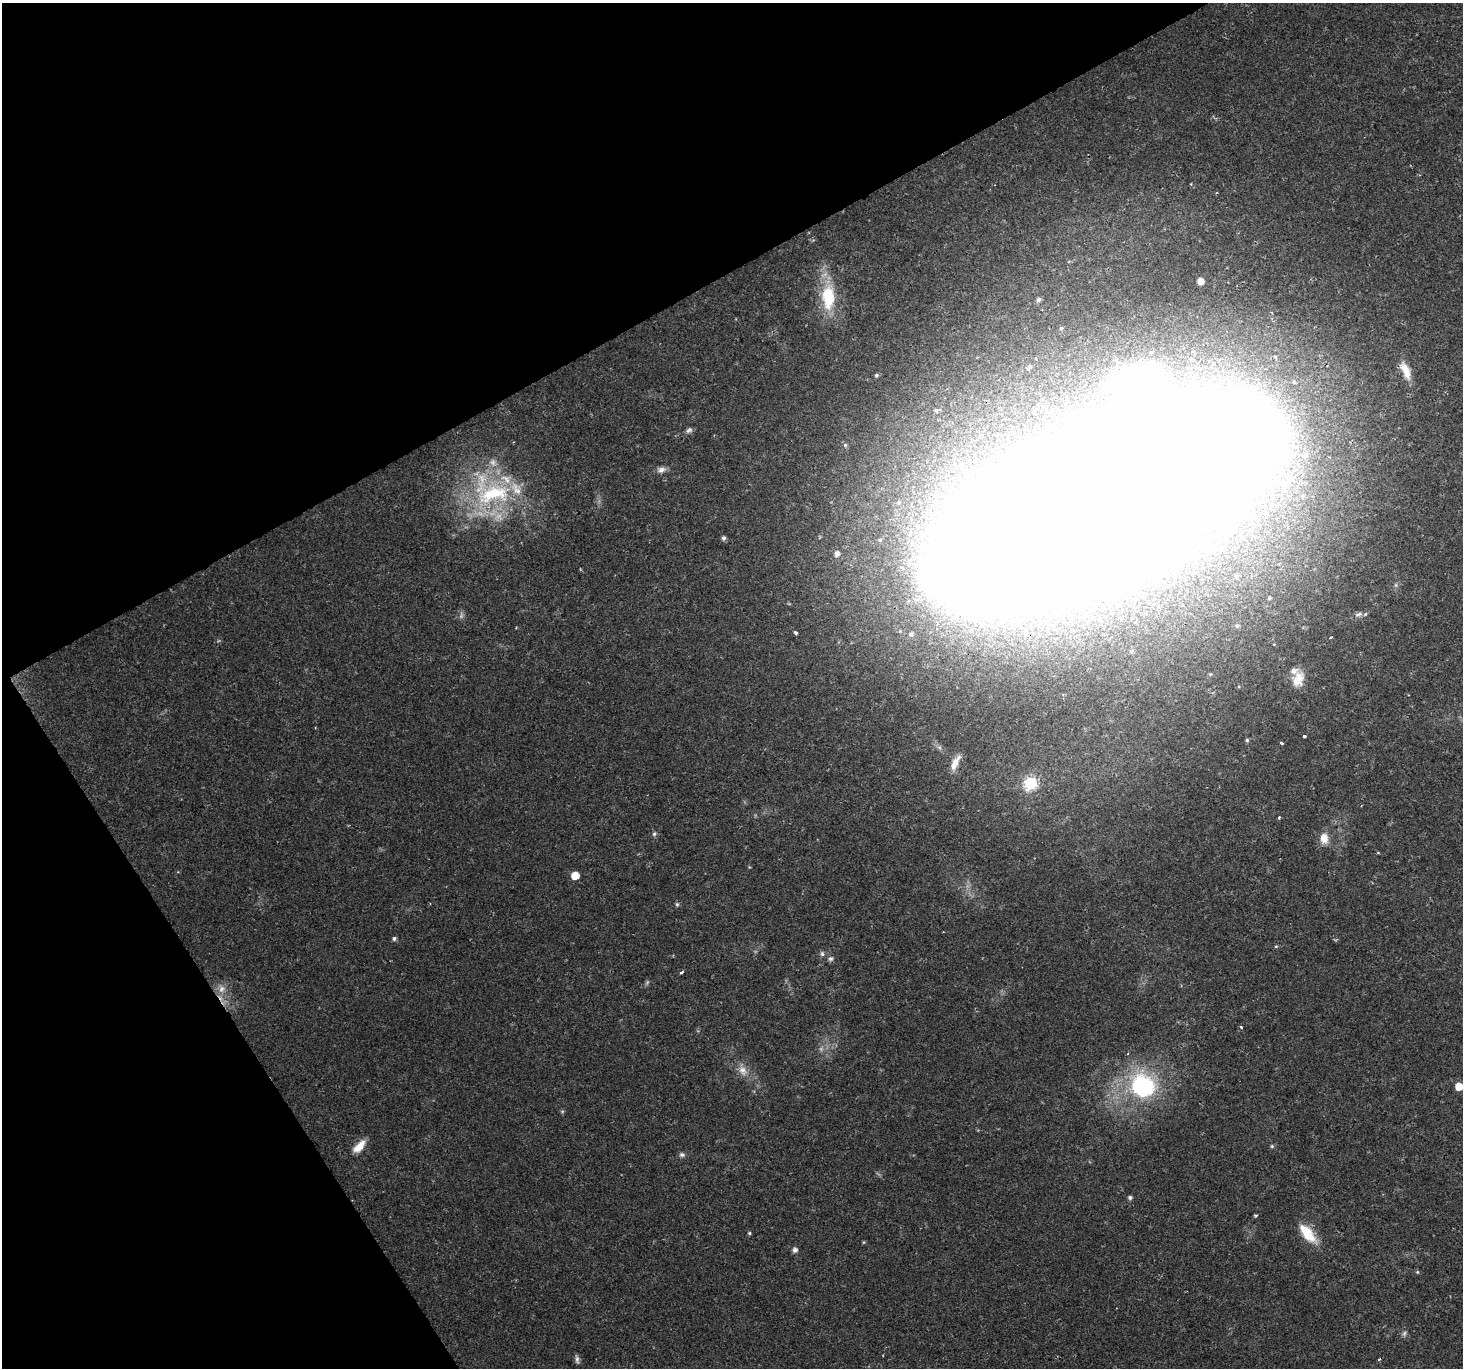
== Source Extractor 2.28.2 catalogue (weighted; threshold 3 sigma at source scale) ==
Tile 5 of 4 x 4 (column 1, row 2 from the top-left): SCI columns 258-1718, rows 3041-4406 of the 6101 x 5900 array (HDU 1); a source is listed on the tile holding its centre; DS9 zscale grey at full resolution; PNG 1465 x 1370 px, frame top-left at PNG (2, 3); no overlay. Shown black and unused: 29% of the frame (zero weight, under 2 of 3 exposures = <1% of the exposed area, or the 3 px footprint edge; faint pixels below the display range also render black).
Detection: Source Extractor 2.28.2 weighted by HDU 2 'WHT'; one run over the whole footprint, this tile lists its part. Background 0.0287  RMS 0.0029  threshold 0.0131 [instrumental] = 3 sigma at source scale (4.5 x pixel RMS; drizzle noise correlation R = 1.50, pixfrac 1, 0.0396/0.0396 arcsec/px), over >= 5 px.
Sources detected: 70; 4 too faint to see at this stretch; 2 inside a brighter object's white glare — not listed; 5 inside a brighter listed object's ellipse — not listed separately; the other 59 listed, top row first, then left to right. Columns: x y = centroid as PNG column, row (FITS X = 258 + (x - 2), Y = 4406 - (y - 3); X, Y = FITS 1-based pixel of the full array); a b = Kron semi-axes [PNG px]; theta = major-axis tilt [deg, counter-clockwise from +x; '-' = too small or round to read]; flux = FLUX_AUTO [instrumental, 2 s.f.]
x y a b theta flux
1200 281 5 5 - 2.9
828 297 34 17 90 15
1039 300 6 5 - 0.7
1061 328 4 3 - 0.33
1029 367 5 5 - 0.58
1405 370 25 9 -67 4.3
876 375 5 5 - 0.51
936 410 6 6 - 0.75
689 430 9 6 34 0.89
845 445 5 5 - 0.48
661 470 12 8 9 1.5
1287 483 9 7 57 2.3
491 492 63 43 -18 44
1104 501 242 72 24 3500
724 538 5 5 - 0.78
1214 548 9 9 - 2.1
837 554 6 6 - 1.5
1269 598 5 5 - 0.51
1359 614 13 6 22 1.2
1237 626 5 5 - 0.54
796 632 4 3 - 0.64
911 634 8 8 - 1.4
1331 637 3 2 - 0.32
1131 651 6 5 - 0.57
1210 674 4 4 - 0.32
1299 677 19 14 -83 4.3
1304 736 3 3 - 0.43
1247 740 4 4 - 0.45
1281 743 3 3 - 0.69
955 763 20 7 64 3
1030 783 6 6 - 39
1279 817 3 2 - 0.57
654 834 6 5 - 0.6
1324 838 14 10 -86 3.2
1378 853 5 3 - 0.25
575 875 5 5 - 6.3
677 904 6 5 - 0.49
394 938 5 5 - 0.68
822 954 7 5 -87 0.71
831 959 7 6 - 0.76
681 972 4 3 - 0.81
221 989 12 10 79 2.6
1241 1027 3 3 - 0.73
743 1070 16 11 -53 3
1142 1086 29 26 -26 35
1459 1086 6 5 - 4.6
562 1111 6 4 -18 0.37
359 1146 19 8 46 3.8
1272 1146 5 5 - 0.39
682 1155 8 6 -10 0.73
1130 1197 5 4 - 0.76
1256 1215 4 4 - 0.41
749 1233 5 4 - 0.39
1308 1233 27 11 -51 7.9
795 1250 6 5 - 1.2
1417 1272 5 4 - 0.32
1404 1333 7 5 69 0.72
1379 1359 3 3 - 0.77
577 1360 11 5 -83 0.89
Overlapping masked pixels (flux is a lower limit): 1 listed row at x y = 1104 501
Isophote crosses this tile's border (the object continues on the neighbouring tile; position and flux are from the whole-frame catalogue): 1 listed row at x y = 1459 1086